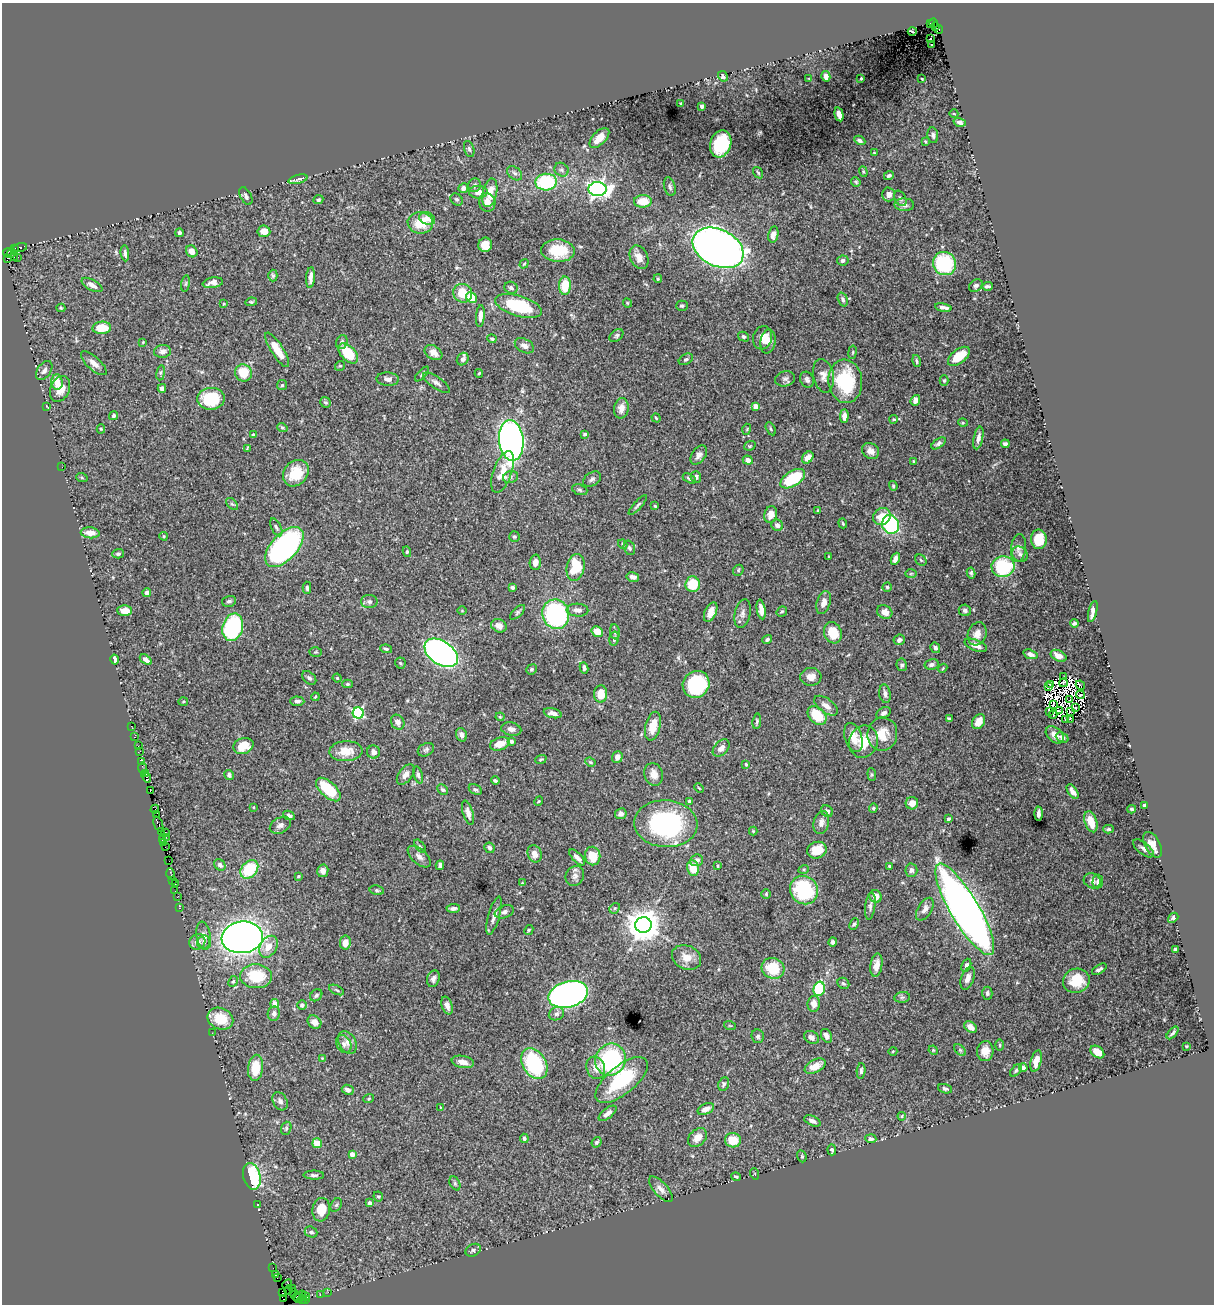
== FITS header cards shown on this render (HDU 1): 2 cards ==
NAXIS1  =                 1212
NAXIS2  =                 1302

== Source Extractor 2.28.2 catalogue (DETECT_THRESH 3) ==
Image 1212 x 1302 px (HDU 1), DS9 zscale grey, 1 PNG px = 1 image px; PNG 1216 x 1306 px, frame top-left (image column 1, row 1302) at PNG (2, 3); each listed source drawn as its Kron ellipse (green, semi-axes under 4 px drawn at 4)
Background 1.83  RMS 0.04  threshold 0.12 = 3 sigma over >= 5 px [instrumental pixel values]
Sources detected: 510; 13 with non-positive FLUX_AUTO (blend fragments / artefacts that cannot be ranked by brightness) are neither listed nor drawn; the other 497 listed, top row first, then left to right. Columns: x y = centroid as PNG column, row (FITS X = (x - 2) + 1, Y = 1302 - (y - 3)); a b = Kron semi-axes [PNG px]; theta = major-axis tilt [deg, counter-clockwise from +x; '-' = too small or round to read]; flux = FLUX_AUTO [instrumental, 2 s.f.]
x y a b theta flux
930 23 3 2 - 400
933 23 5 3 - 82
936 26 3 2 - 100
939 30 4 3 - 200
912 31 4 2 - 2.5
931 38 3 3 - 10
931 44 3 3 - 5.9
723 76 5 4 - 7.3
826 76 5 4 - 12
809 79 3 2 - 1.9
861 79 3 2 - 3.1
922 79 3 2 - 2.2
681 103 3 2 - 2.4
702 106 4 3 - 15
839 114 7 4 -75 18
954 114 4 3 - 1.8
960 122 6 4 -16 9.2
933 135 8 5 -81 6.9
599 138 12 6 46 31
860 140 6 4 -29 6.8
925 142 4 3 - 3
721 144 14 10 72 150
469 149 8 5 -74 6.3
874 153 3 2 - 2.2
562 170 7 6 - 6.8
863 172 5 4 - 3.1
515 173 8 6 -39 8.2
758 173 6 3 -57 3.3
889 176 5 4 - 6.4
298 179 10 2 16 7.6
546 182 10 8 3 180
856 182 5 4 - 3.7
475 185 7 6 - 7.5
670 187 9 5 -74 7.1
463 188 5 4 - 14
597 189 9 7 0 1100
478 192 9 6 2 18
490 193 14 7 77 40
889 194 7 6 - 14
246 196 9 5 -62 7.4
900 198 8 5 -61 6.2
457 199 7 5 -42 6
318 200 5 4 - 4.7
643 201 9 6 2 52
487 202 9 8 - 20
904 205 10 6 -1 10
427 219 8 6 -22 25
420 223 13 10 -9 61
264 231 6 5 - 22
179 233 4 3 - 6.6
773 234 8 5 79 18
485 245 7 7 - 35
15 248 3 3 - 310
20 248 7 3 14 240
718 248 27 18 -27 2500
192 251 6 5 - 21
558 251 17 11 -3 89
8 252 5 2 - 45
11 253 5 3 - 200
125 253 8 4 -84 8.5
14 257 2 2 - 58
18 257 2 2 - 50
639 257 12 8 -63 25
8 258 3 2 - 85
843 260 6 5 - 8.4
944 263 12 11 - 220
524 264 5 3 - 2.5
273 276 6 4 -88 4.3
311 278 10 3 85 14
658 279 4 3 - 3.2
213 283 10 5 10 14
186 284 8 4 81 4.4
92 285 11 5 -29 15
565 286 9 6 90 63
976 286 7 5 32 6.3
987 286 5 3 - 6.1
511 288 7 6 - 8
463 293 10 9 - 57
471 297 6 5 - 50
843 299 7 5 -71 7
251 302 6 4 8 4.6
627 303 5 4 - 3
224 304 4 2 - 2.2
518 306 24 10 -17 170
682 306 6 5 - 5
943 307 8 3 -10 11
61 308 4 4 - 3.3
480 316 11 4 86 18
102 328 9 6 3 60
616 336 8 5 39 5.5
744 337 6 4 -31 6
763 338 12 9 73 27
492 339 4 3 - 4.9
768 341 12 7 81 18
143 342 3 2 - 2
342 342 7 5 70 6.7
524 346 10 6 -29 14
277 350 20 6 -57 40
162 351 8 6 6 14
852 352 7 3 81 3.6
433 353 9 6 -33 23
348 354 12 7 -46 83
959 356 13 7 37 55
463 359 7 5 51 10
686 359 8 5 31 6.1
917 361 6 4 -76 5
94 363 16 6 -42 19
340 366 5 4 - 3.8
44 370 10 6 55 12
161 373 8 4 82 4.6
244 373 9 8 - 61
479 373 4 3 - 3.7
422 374 9 4 46 4.9
823 376 17 10 -78 22
388 379 11 6 -3 12
785 379 10 7 13 10
807 380 8 6 -64 8.9
845 381 22 17 -83 180
944 381 5 4 - 4
57 382 7 5 -85 34
436 383 16 6 -34 13
282 385 5 5 - 3.7
162 388 4 4 - 11
60 389 13 9 67 34
211 399 14 11 3 120
915 400 5 4 - 17
325 402 5 5 - 4.8
46 406 3 2 - 1.6
755 406 4 4 - 27
621 408 10 7 79 22
114 416 5 4 - 5.6
844 416 7 4 87 18
656 418 5 3 - 3.2
894 419 4 3 - 3.2
963 423 5 3 - 2.4
282 427 5 4 - 4.4
101 429 4 4 - 3.7
747 429 5 3 - 2.4
771 429 7 4 -61 4.3
585 434 3 3 - 7.5
253 435 4 4 - 4.2
978 438 11 4 78 12
511 440 20 12 -84 1200
939 443 8 4 35 7.6
1005 444 4 3 - 6.3
750 446 6 4 21 3.2
247 449 4 2 - 2.7
870 451 9 7 -34 16
699 455 11 6 53 11
808 457 7 5 51 25
748 460 5 4 - 14
913 461 3 3 - 2.4
62 467 2 2 - 1.3
503 472 22 9 70 48
296 473 14 11 49 77
511 477 7 6 - 7.1
696 477 6 5 - 8.6
82 478 6 4 -20 3.4
689 478 7 4 -32 5.5
592 479 10 6 34 8.5
793 479 14 7 32 140
893 486 5 4 - 3.7
580 490 8 5 -20 5.6
232 504 7 4 -44 4.9
638 505 13 4 48 6.5
655 506 3 3 - 2.9
818 511 4 3 - 3.2
771 514 8 6 77 23
882 516 9 8 - 44
843 523 5 3 - 2.8
891 524 10 8 -71 250
777 525 6 5 - 13
276 527 10 4 -62 6.4
90 533 9 5 -5 30
164 536 4 3 - 3.3
514 537 5 5 - 4.3
1039 539 10 8 -85 63
623 544 5 4 - 3.6
284 547 24 13 47 550
629 548 7 5 -68 6.5
1018 548 14 7 83 14
407 552 5 4 - 4.1
118 554 5 4 - 5.9
1020 554 8 7 - 7.5
829 556 3 3 - 3.2
895 559 6 4 67 14
921 560 6 5 - 4.2
535 562 7 6 - 15
576 567 13 9 79 110
1003 567 11 10 - 180
738 570 6 5 - 3.7
971 573 5 3 - 5.5
911 574 6 4 2 3.6
633 577 6 4 -11 13
693 584 8 7 - 75
512 587 4 3 - 7.1
887 587 4 4 - 4.3
307 588 6 4 -88 5.2
147 593 4 4 - 11
229 601 7 5 16 6.3
369 601 8 6 0 8.3
824 603 12 6 72 17
125 610 7 5 -1 26
577 610 11 6 -3 15
761 610 10 4 -80 19
965 610 6 5 - 8
462 611 5 3 - 2.1
782 611 6 4 51 4.6
1093 611 11 4 76 17
518 612 9 4 44 5.2
711 612 10 5 65 22
885 612 8 6 -28 17
742 613 15 8 77 14
556 614 15 13 -72 380
1074 623 4 3 - 6.3
499 626 8 6 -26 16
233 627 14 10 74 360
597 631 6 5 - 40
615 632 7 5 -80 5.4
833 633 11 8 -69 70
977 634 12 9 70 21
614 639 7 4 77 7.2
767 640 5 4 - 4.9
899 640 6 5 - 12
976 645 12 5 -21 18
935 648 5 4 - 7.9
386 649 6 4 -10 5.1
316 652 6 5 - 3.5
441 653 18 11 -34 1200
1030 654 7 4 -18 12
1058 656 8 5 -26 24
115 660 5 4 - 12
146 660 7 4 -35 13
400 663 5 5 - 3.7
932 664 7 5 12 10
902 665 6 5 - 5.8
584 668 5 4 - 8.8
943 668 5 3 - 2.6
532 669 5 5 - 4.8
811 677 10 9 - 23
1063 677 3 2 - 2.9
309 678 8 5 -43 6.6
337 678 4 4 - 3.6
1063 683 4 2 - 3.5
347 684 5 4 - 4.7
696 684 14 13 - 220
1051 684 3 2 - 3.7
1080 685 5 2 - 4.3
1048 687 2 2 - 3
601 694 9 6 86 45
885 694 9 5 -80 11
1080 695 4 2 - 3.7
315 697 4 3 - 2.5
1070 699 3 2 - 3.9
183 701 5 3 - 2.4
297 701 7 4 -2 9.1
1053 705 3 2 - 2.1
826 706 14 7 -36 20
1075 707 4 2 - 5.1
1049 711 4 2 - 0.6
1059 711 4 2 - 5.8
1071 712 3 2 - 2.5
358 713 5 5 - 320
553 713 9 4 -14 14
883 713 8 5 28 11
817 715 11 7 -46 100
1053 715 4 2 - 3.7
500 717 4 4 - 2.9
949 719 4 3 - 5.5
1066 719 3 2 - 5
1070 719 3 2 - 0.24
757 721 8 4 83 5
398 722 8 6 -62 13
979 722 8 6 59 34
653 726 15 7 76 43
131 727 2 2 - 2.4
511 729 10 6 -11 13
882 734 17 14 82 53
461 735 7 5 -71 13
1055 735 10 7 -42 18
134 737 3 2 - 23
853 737 15 8 -72 37
1062 737 7 5 -24 12
512 741 4 4 - 5.1
863 742 16 14 71 57
500 744 10 6 18 29
138 746 2 2 - 7.4
243 746 10 8 17 52
721 748 10 6 47 17
426 750 8 6 28 6.8
140 751 3 2 - 73
346 751 16 10 3 46
373 752 6 6 - 11
617 757 6 5 - 16
541 759 6 3 22 3.2
141 762 3 2 - 13
590 762 5 4 - 3
746 764 4 3 - 2.9
143 769 6 3 -77 36
146 774 4 2 - 120
406 774 12 6 53 15
654 774 11 9 -73 23
229 775 5 4 - 7.6
418 775 9 4 -75 6
872 775 6 4 -84 3.8
146 777 5 3 - 120
495 781 4 3 - 4.4
699 788 5 3 - 2.2
328 789 15 7 -43 120
150 790 3 2 - 81
443 790 6 4 -44 4.6
475 790 7 4 -29 5.5
1073 792 8 4 -57 15
539 801 5 3 - 2.9
689 801 4 3 - 6.3
912 803 6 6 - 22
1144 805 4 3 - 5.2
253 807 4 3 - 2.2
873 808 4 4 - 4.3
155 809 4 3 - 64
1132 809 4 3 - 4.9
827 811 6 5 - 8.9
468 813 12 5 -74 18
621 814 6 5 - 11
1038 814 7 3 87 11
156 815 3 2 - 48
289 815 6 4 -26 7.1
948 819 4 3 - 3.8
821 822 12 7 75 15
1091 822 11 6 -71 47
158 824 8 3 -69 400
666 824 32 23 -3 400
280 825 11 7 28 12
1108 829 5 3 - 4.5
161 831 2 2 - 68
753 831 4 4 - 2.3
165 832 2 2 - 69
166 837 2 2 - 49
163 839 4 2 - 55
164 843 3 2 - 73
1153 845 14 7 -61 32
420 846 8 4 -53 4.7
165 847 2 2 - 26
489 848 5 5 - 7.2
1143 848 12 6 -39 11
817 850 10 8 14 63
535 854 9 6 -69 20
593 856 9 7 -81 50
419 857 14 7 -41 16
577 857 10 4 -45 12
696 860 6 5 - 9.7
169 861 2 2 - 16
220 865 6 5 - 8.3
440 865 5 4 - 7.8
718 866 3 3 - 3.9
889 866 4 3 - 3.5
693 868 8 6 -80 54
249 869 10 7 48 120
804 869 5 3 - 3.1
911 870 6 6 - 9.8
323 871 6 5 - 13
171 874 6 2 -72 24
299 876 4 3 - 3.7
575 876 10 9 - 13
172 880 3 3 - 38
1092 881 8 7 - 11
1098 881 7 5 87 10
522 883 3 3 - 2.2
175 884 2 2 - 56
377 890 7 4 -11 4.9
804 890 14 13 - 200
175 891 2 2 - 8
766 894 5 5 - 3.5
876 896 6 6 - 24
177 897 2 2 - 9.4
870 906 14 5 83 9.3
179 908 3 3 - 4.5
453 908 7 4 4 8
615 908 6 4 43 3.7
925 909 13 7 58 16
965 909 52 14 -59 2300
504 912 10 6 21 8.5
494 916 20 5 75 19
1173 918 6 4 39 6.4
854 924 6 4 65 4.7
643 925 8 8 - 5300
529 930 5 3 - 3.2
204 936 14 7 -80 20
242 937 21 16 7 1800
197 942 8 7 - 17
204 942 7 6 - 9.3
833 942 4 4 - 8.6
345 943 7 5 80 30
268 947 12 8 59 33
1175 949 4 3 - 5.7
686 957 15 11 -25 35
876 965 12 6 82 18
966 965 7 4 67 8.7
773 968 11 10 - 90
1099 969 8 3 31 6.8
256 976 16 12 -3 96
968 978 12 6 70 17
433 979 8 6 71 11
233 981 5 4 - 4
1076 981 13 12 - 65
843 983 6 5 - 5
819 989 7 5 76 140
337 990 8 4 -28 4.6
987 993 6 5 - 6.2
568 994 20 13 15 1200
316 995 7 5 41 5.7
902 997 8 5 8 5.5
275 1003 4 4 - 23
814 1004 8 6 89 19
302 1005 4 4 - 8
447 1006 9 5 -72 12
274 1013 7 6 - 10
556 1014 8 6 26 8.6
220 1019 13 10 -23 73
314 1022 7 6 - 18
730 1026 6 3 -19 2.7
971 1027 7 5 -38 23
212 1033 3 2 - 5
1173 1033 7 3 48 5
758 1036 7 6 - 7.6
827 1036 7 5 -62 12
811 1037 8 6 -31 12
347 1042 12 8 -61 17
344 1044 9 7 -61 11
1000 1045 6 4 -90 3.1
1186 1046 3 2 - 2.3
933 1050 5 3 - 2.4
960 1050 7 4 -45 4.5
893 1051 4 3 - 2.1
985 1051 10 8 86 22
1097 1052 8 5 -38 27
322 1058 4 4 - 2.2
611 1060 16 15 - 290
1036 1061 11 5 76 24
463 1062 11 6 -10 21
534 1064 17 11 -58 230
815 1066 11 6 27 32
256 1068 13 7 84 70
596 1068 11 9 -72 23
1023 1068 4 4 - 12
861 1071 8 4 86 7
1016 1071 7 4 53 4.9
622 1080 32 14 39 170
724 1084 7 5 67 6.9
945 1089 7 4 -18 5.8
348 1090 6 5 - 12
369 1098 5 3 - 2.6
280 1101 9 7 -62 10
440 1107 4 2 - 1.6
706 1109 9 5 24 17
608 1113 10 5 38 16
902 1116 4 4 - 2.6
812 1121 8 4 -25 12
286 1128 7 5 70 4.6
524 1138 5 4 - 5.8
697 1138 11 8 44 26
871 1139 5 4 - 8.6
733 1140 8 7 - 46
597 1142 5 4 - 4.9
317 1143 5 5 - 31
832 1150 5 4 - 5.9
352 1154 4 4 - 19
802 1156 6 4 -70 3.7
755 1174 5 3 - 2.7
314 1175 10 4 0 7.3
252 1176 13 8 -76 260
736 1177 5 3 - 3.8
455 1183 7 5 -64 4.9
661 1189 16 7 -47 16
378 1196 5 4 - 3.6
369 1203 4 3 - 8.9
257 1205 3 2 - 2
336 1205 7 5 59 4.6
321 1210 12 8 82 51
311 1232 6 5 - 7.5
473 1250 8 6 28 7.5
273 1268 3 2 - 8
276 1275 3 2 - 6.6
277 1278 2 2 - 58
287 1284 5 3 - 50
292 1289 4 3 - 110
288 1290 5 2 - 34
283 1292 3 3 - 46
294 1292 3 3 - 41
328 1292 2 2 - 36
320 1295 2 2 - 31
305 1296 5 2 - 100
296 1297 4 2 - 97
300 1297 7 2 51 140
283 1299 2 2 - 11
302 1299 5 3 - 57
305 1299 3 3 - 59
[13 non-positive-flux detections neither listed nor drawn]